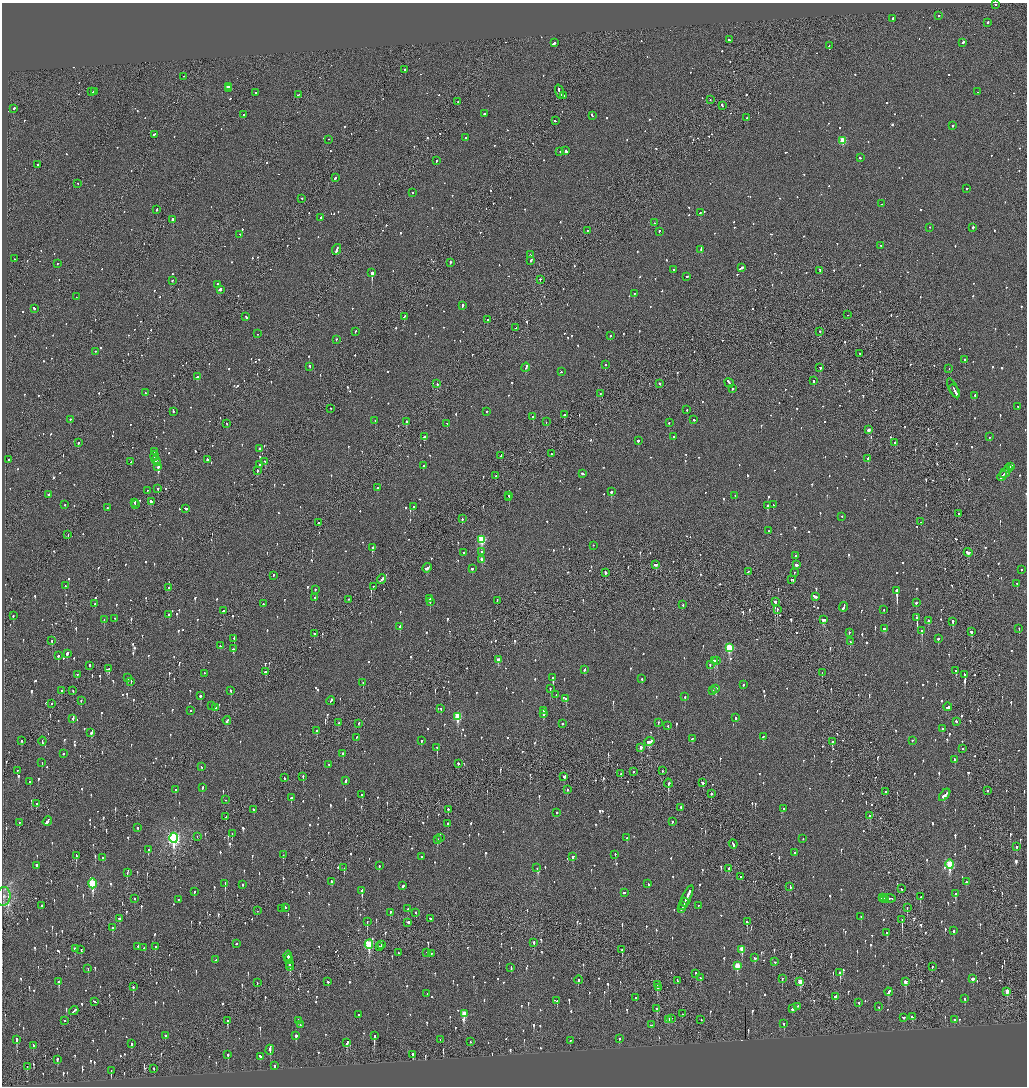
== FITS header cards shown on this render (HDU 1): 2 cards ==
NAXIS1  =                 2050
NAXIS2  =                 2168

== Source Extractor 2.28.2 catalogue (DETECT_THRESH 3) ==
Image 2050 x 2168 px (HDU 1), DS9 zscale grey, zoomed out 1/2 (1 PNG px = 2 x 2 image px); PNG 1029 x 1088 px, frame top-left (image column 2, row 2168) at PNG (2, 3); each listed source drawn as its Kron ellipse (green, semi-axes under 4 px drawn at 4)
Background -0.0952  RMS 0.077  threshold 0.232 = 3 sigma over >= 5 px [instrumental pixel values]
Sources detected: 1642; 71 cannot appear on this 1/2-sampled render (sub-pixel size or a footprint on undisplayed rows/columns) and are neither listed nor drawn; of the other 1571, the 500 brightest by FLUX_AUTO listed and drawn (1071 fainter detections omitted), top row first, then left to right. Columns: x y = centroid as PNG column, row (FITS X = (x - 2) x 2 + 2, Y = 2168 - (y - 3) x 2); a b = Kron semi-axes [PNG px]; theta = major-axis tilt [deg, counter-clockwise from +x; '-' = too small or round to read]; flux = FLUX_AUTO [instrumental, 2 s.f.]
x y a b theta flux
996 5 2 2 - 83
939 16 2 2 - 84
893 19 2 2 - 340
988 23 2 2 - 210
729 40 3 2 - 82
554 43 3 2 - 370
963 43 2 2 - 320
829 46 2 1 - 87
405 70 2 2 - 1500
184 77 2 2 - 74
228 87 3 2 - 290
228 89 2 2 - 170
92 92 2 1 - 110
94 92 3 2 - 110
559 92 7 2 -72 310
977 92 2 2 - 77
256 93 2 2 - 71
298 95 3 2 - 91
564 96 2 2 - 280
710 100 2 2 - 84
458 102 2 2 - 87
722 106 3 2 - 120
13 109 3 2 - 280
484 114 2 2 - 110
244 115 2 2 - 76
592 116 3 2 - 120
747 118 2 2 - 190
555 121 2 2 - 230
952 126 2 2 - 97
154 135 3 2 - 90
465 138 2 2 - 63
329 140 2 2 - 67
843 141 3 3 - 460
566 151 3 2 - 250
560 152 2 1 - 73
860 158 3 2 - 100
437 161 3 2 - 77
38 165 2 2 - 190
335 178 3 2 - 120
78 184 2 1 - 69
967 189 2 2 - 130
413 193 2 2 - 66
302 199 2 2 - 71
882 204 2 1 - 200
157 210 3 2 - 130
700 213 2 1 - 88
321 218 2 2 - 78
173 220 2 2 - 650
654 223 2 1 - 64
930 228 2 2 - 70
973 228 2 2 - 190
587 231 2 1 - 120
659 232 2 2 - 120
240 235 2 1 - 72
881 246 2 2 - 73
337 250 5 2 - 200
701 250 4 2 - 260
530 255 2 2 - 120
14 259 2 1 - 77
531 261 3 2 - 160
450 263 2 2 - 140
57 264 2 1 - 64
742 268 3 2 - 170
673 270 2 2 - 82
820 271 3 2 - 64
372 273 2 2 - 2600
687 277 2 2 - 350
540 280 2 1 - 160
172 281 2 2 - 130
218 285 3 2 - 98
220 290 3 2 - 310
634 294 2 2 - 180
76 297 2 2 - 63
462 306 3 2 - 180
34 309 3 2 - 93
848 315 2 2 - 60
246 317 3 2 - 79
404 317 3 2 - 110
487 320 2 2 - 70
516 328 2 1 - 70
355 332 3 2 - 90
820 332 2 2 - 60
258 334 2 2 - 82
610 336 2 2 - 150
336 340 2 2 - 62
95 351 2 2 - 67
860 354 3 1 - 240
965 360 2 2 - 86
605 365 2 2 - 150
310 367 3 2 - 82
526 368 4 2 - 280
820 368 2 2 - 92
949 369 2 1 - 60
561 372 2 2 - 71
197 377 3 2 - 390
813 381 2 2 - 770
729 383 5 2 - 190
437 384 3 2 - 170
660 384 2 2 - 68
732 389 2 2 - 71
953 389 11 1 -65 190
955 391 7 2 -56 280
146 393 2 2 - 68
600 394 2 2 - 66
975 396 2 2 - 80
1018 407 2 2 - 72
331 409 2 2 - 86
687 410 2 2 - 78
173 412 2 1 - 74
487 412 2 2 - 60
564 415 2 2 - 150
533 417 2 1 - 320
70 420 2 2 - 84
694 420 2 2 - 310
375 421 2 2 - 73
406 422 2 2 - 410
546 422 2 1 - 140
669 423 2 2 - 65
227 424 2 1 - 68
447 424 2 1 - 84
868 430 2 2 - 130
424 437 2 2 - 240
674 437 2 2 - 120
990 437 2 2 - 160
638 441 2 2 - 400
78 443 2 2 - 150
895 443 2 2 - 99
260 449 2 2 - 140
154 452 3 2 - 67
552 454 3 2 - 120
154 456 4 2 - 300
501 456 2 2 - 120
868 459 2 2 - 420
9 460 2 2 - 94
207 460 2 2 - 210
156 461 5 2 - 280
131 462 2 1 - 140
265 462 4 2 - 340
158 463 2 2 - 200
259 465 2 2 - 77
423 466 3 2 - 91
158 467 4 2 - 270
1011 467 4 2 - 180
1009 469 3 2 - 150
257 471 2 2 - 240
1005 473 6 2 50 350
583 474 4 2 - 170
496 476 3 2 - 210
1002 476 5 2 - 210
377 488 2 2 - 100
158 489 2 2 - 160
147 491 2 2 - 61
611 492 2 2 - 500
48 495 2 2 - 150
508 496 2 1 - 70
735 496 2 2 - 89
509 498 2 1 - 80
151 502 3 2 - 160
134 503 4 2 - 170
65 505 2 2 - 60
135 505 3 2 - 130
773 505 3 2 - 71
768 506 2 2 - 450
413 507 2 2 - 180
107 508 2 2 - 72
186 509 3 2 - 87
959 514 2 1 - 79
842 517 2 2 - 65
462 519 2 2 - 200
921 522 2 2 - 63
319 523 3 2 - 62
769 531 2 2 - 80
68 535 2 1 - 82
482 540 3 3 - 940
593 546 2 2 - 73
372 548 3 2 - 340
481 552 2 2 - 71
464 553 2 2 - 68
968 553 4 3 - 300
796 556 2 2 - 80
482 560 3 2 - 140
656 565 3 2 - 170
796 565 3 2 - 110
427 568 5 2 - 200
472 569 2 2 - 75
1021 570 2 2 - 76
748 572 3 2 - 68
605 573 2 2 - 290
794 573 2 1 - 130
273 576 2 1 - 180
382 580 5 2 - 230
792 580 3 2 - 88
1017 584 2 2 - 230
65 586 2 1 - 69
373 587 2 1 - 98
168 588 2 2 - 67
315 590 2 2 - 190
897 591 3 2 - 3400
815 597 4 2 - 270
315 598 2 2 - 85
430 599 2 2 - 140
349 600 2 1 - 150
497 601 3 2 - 71
430 602 2 2 - 81
775 602 3 2 - 840
916 603 2 2 - 89
95 604 2 2 - 60
263 604 2 2 - 81
683 605 2 2 - 68
843 607 5 2 - 310
777 610 2 2 - 340
884 610 2 2 - 70
223 611 3 2 - 110
169 615 2 2 - 80
13 616 2 2 - 150
917 618 4 2 - 910
115 619 2 2 - 99
104 620 2 2 - 71
823 620 3 3 - 140
928 621 3 2 - 120
953 622 3 2 - 280
400 627 3 2 - 310
885 629 4 2 - 210
1019 629 3 2 - 130
922 631 3 2 - 380
971 632 3 2 - 110
849 633 2 2 - 80
315 634 2 2 - 98
234 639 2 2 - 250
938 639 2 2 - 230
52 641 3 2 - 110
850 642 3 2 - 110
221 646 2 2 - 86
729 648 4 3 - 850
233 649 3 2 - 220
67 654 3 2 - 170
58 656 3 2 - 180
498 660 3 2 - 150
714 661 3 2 - 490
716 661 2 2 - 560
710 665 2 2 - 76
90 666 3 2 - 91
109 669 3 2 - 81
584 670 3 2 - 130
956 671 2 2 - 98
265 672 3 2 - 79
822 673 2 1 - 64
204 674 2 2 - 70
77 675 2 2 - 94
965 675 4 2 - 730
128 678 2 2 - 140
553 678 3 2 - 320
642 679 2 2 - 130
131 682 2 2 - 76
363 683 2 2 - 67
743 685 2 2 - 64
550 689 2 2 - 83
716 689 3 2 - 330
61 691 2 2 - 180
73 691 3 2 - 120
231 691 3 2 - 100
712 691 2 2 - 67
556 695 2 2 - 74
200 696 2 2 - 210
685 697 2 2 - 230
566 699 2 2 - 290
81 701 2 2 - 100
331 701 4 2 - 200
52 704 2 2 - 80
212 706 2 2 - 150
948 707 4 2 - 140
216 708 3 2 - 420
441 709 2 2 - 69
190 711 2 2 - 96
543 711 2 2 - 140
544 714 4 2 - 84
458 717 4 3 - 780
736 718 2 2 - 90
73 719 3 2 - 120
227 721 4 2 - 140
956 722 2 2 - 180
339 723 2 2 - 91
658 723 2 2 - 79
359 724 2 2 - 67
562 724 2 2 - 190
668 726 2 2 - 92
942 729 2 2 - 64
317 731 2 2 - 230
91 733 2 2 - 160
763 737 3 2 - 73
356 738 2 2 - 63
692 739 3 2 - 80
22 741 3 2 - 110
421 741 2 2 - 150
912 741 2 2 - 120
42 742 4 2 - 280
649 742 5 3 - 360
832 742 3 2 - 310
437 748 3 2 - 340
641 748 3 2 - 83
963 749 2 2 - 170
63 754 2 2 - 270
343 754 2 2 - 130
955 760 3 2 - 130
42 763 2 2 - 85
458 764 2 2 - 61
329 765 2 2 - 95
201 767 2 2 - 120
17 771 2 2 - 75
662 771 2 1 - 73
633 772 2 1 - 74
621 774 3 2 - 69
303 777 3 2 - 140
564 777 3 2 - 220
284 778 3 1 - 160
346 781 3 2 - 230
30 782 2 2 - 62
702 783 3 2 - 170
668 784 4 2 - 210
202 788 2 2 - 140
176 790 2 2 - 78
567 790 3 2 - 78
988 791 2 2 - 77
886 792 3 2 - 110
711 794 2 2 - 220
362 795 3 2 - 77
945 795 7 2 49 300
291 798 2 2 - 150
226 800 2 2 - 86
36 804 3 2 - 75
681 808 2 2 - 75
783 809 2 2 - 98
253 810 2 2 - 220
448 810 2 2 - 140
557 813 2 2 - 320
870 816 2 2 - 67
226 817 2 2 - 74
47 822 5 2 - 380
672 822 2 2 - 70
19 823 3 2 - 100
447 824 2 2 - 210
137 828 2 2 - 75
232 834 2 2 - 84
197 837 2 1 - 93
174 838 5 4 - 3800
440 838 2 2 - 84
627 838 2 2 - 160
803 839 2 2 - 67
437 840 3 2 - 250
733 844 4 2 - 150
1017 847 2 2 - 90
148 850 3 2 - 87
795 853 2 2 - 120
283 855 2 2 - 60
615 855 2 2 - 84
76 856 3 2 - 240
421 857 2 2 - 76
573 857 3 2 - 140
103 858 2 2 - 130
950 865 5 3 - 1200
37 866 3 2 - 420
379 866 2 2 - 76
344 868 2 1 - 120
537 868 2 2 - 98
728 869 4 2 - 100
127 873 3 2 - 68
741 877 2 2 - 71
332 882 3 2 - 63
966 882 2 2 - 380
92 884 5 3 - 1300
225 884 4 2 - 240
648 884 3 2 - 140
243 885 2 2 - 92
403 886 2 2 - 220
790 887 3 2 - 210
901 889 3 2 - 74
362 891 3 2 - 490
194 892 3 2 - 60
624 893 2 2 - 66
955 894 3 2 - 190
3 897 9 7 84 70
920 897 3 2 - 73
686 898 13 2 65 690
882 898 4 2 - 270
135 899 2 2 - 63
885 899 2 2 - 150
889 899 6 2 -4 320
178 900 2 2 - 85
684 903 4 2 - 200
42 906 2 2 - 120
683 906 4 2 - 170
698 906 2 2 - 61
286 908 3 2 - 87
907 908 3 1 - 69
282 909 2 1 - 66
408 909 2 2 - 120
681 909 3 2 - 140
257 911 2 1 - 71
390 913 3 2 - 68
416 913 2 2 - 87
861 917 2 2 - 180
119 919 2 2 - 360
430 919 3 2 - 170
902 920 3 1 - 260
367 922 2 1 - 190
747 922 3 2 - 130
408 923 2 2 - 380
112 928 3 2 - 120
954 931 3 2 - 89
887 933 2 2 - 270
534 943 3 2 - 84
236 944 2 2 - 140
369 945 4 3 - 1100
381 945 2 1 - 79
138 947 2 2 - 370
155 947 2 2 - 190
379 947 2 1 - 97
144 948 2 2 - 71
75 949 2 2 - 140
81 950 2 1 - 76
622 950 2 1 - 330
742 950 4 3 - 300
399 953 3 2 - 63
427 953 2 2 - 230
431 954 2 2 - 74
288 957 5 2 - 280
755 958 3 2 - 74
289 959 4 2 - 330
216 960 2 2 - 92
775 962 2 2 - 60
290 964 3 2 - 230
290 966 5 2 - 190
737 966 4 3 - 380
932 967 2 2 - 73
511 968 4 2 - 88
88 969 2 2 - 85
840 973 3 2 - 260
696 974 3 2 - 360
700 978 2 2 - 89
782 979 3 2 - 110
973 979 2 2 - 700
578 980 4 2 - 67
677 981 3 2 - 61
59 982 3 2 - 470
328 982 2 2 - 100
800 982 4 2 - 310
905 982 4 2 - 190
257 983 2 1 - 70
657 985 2 1 - 110
133 987 2 1 - 270
659 988 3 2 - 140
888 992 4 2 - 130
1007 992 4 2 - 190
427 994 2 2 - 68
835 997 3 2 - 150
636 998 2 2 - 79
965 999 2 2 - 86
557 1001 2 2 - 120
94 1002 3 2 - 85
859 1003 2 2 - 220
798 1007 2 2 - 74
879 1007 2 2 - 89
656 1009 3 2 - 200
793 1009 3 2 - 280
74 1011 5 2 - 270
464 1014 3 3 - 340
682 1014 2 1 - 74
359 1015 2 2 - 63
912 1017 3 2 - 130
904 1018 2 2 - 92
671 1019 2 2 - 76
669 1020 4 2 - 130
701 1020 3 2 - 73
954 1020 2 2 - 88
64 1021 2 2 - 62
227 1021 3 1 - 510
298 1021 4 2 - 150
784 1024 3 2 - 140
300 1025 2 2 - 71
652 1025 3 1 - 450
165 1036 2 2 - 210
296 1036 3 2 - 310
374 1036 4 2 - 410
619 1039 2 2 - 63
17 1040 4 2 - 370
440 1040 2 1 - 110
570 1041 2 1 - 65
470 1042 2 2 - 73
347 1043 4 2 - 210
131 1044 3 2 - 190
33 1046 3 2 - 82
270 1050 5 2 - 190
228 1055 3 2 - 160
413 1055 3 2 - 93
260 1057 3 2 - 75
57 1060 4 2 - 160
274 1066 2 2 - 110
27 1067 3 1 - 66
154 1069 2 2 - 66
111 1071 3 1 - 100
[1071 fainter detections neither listed nor drawn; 71 sub-pixel or undisplayed-footprint detections neither listed nor drawn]